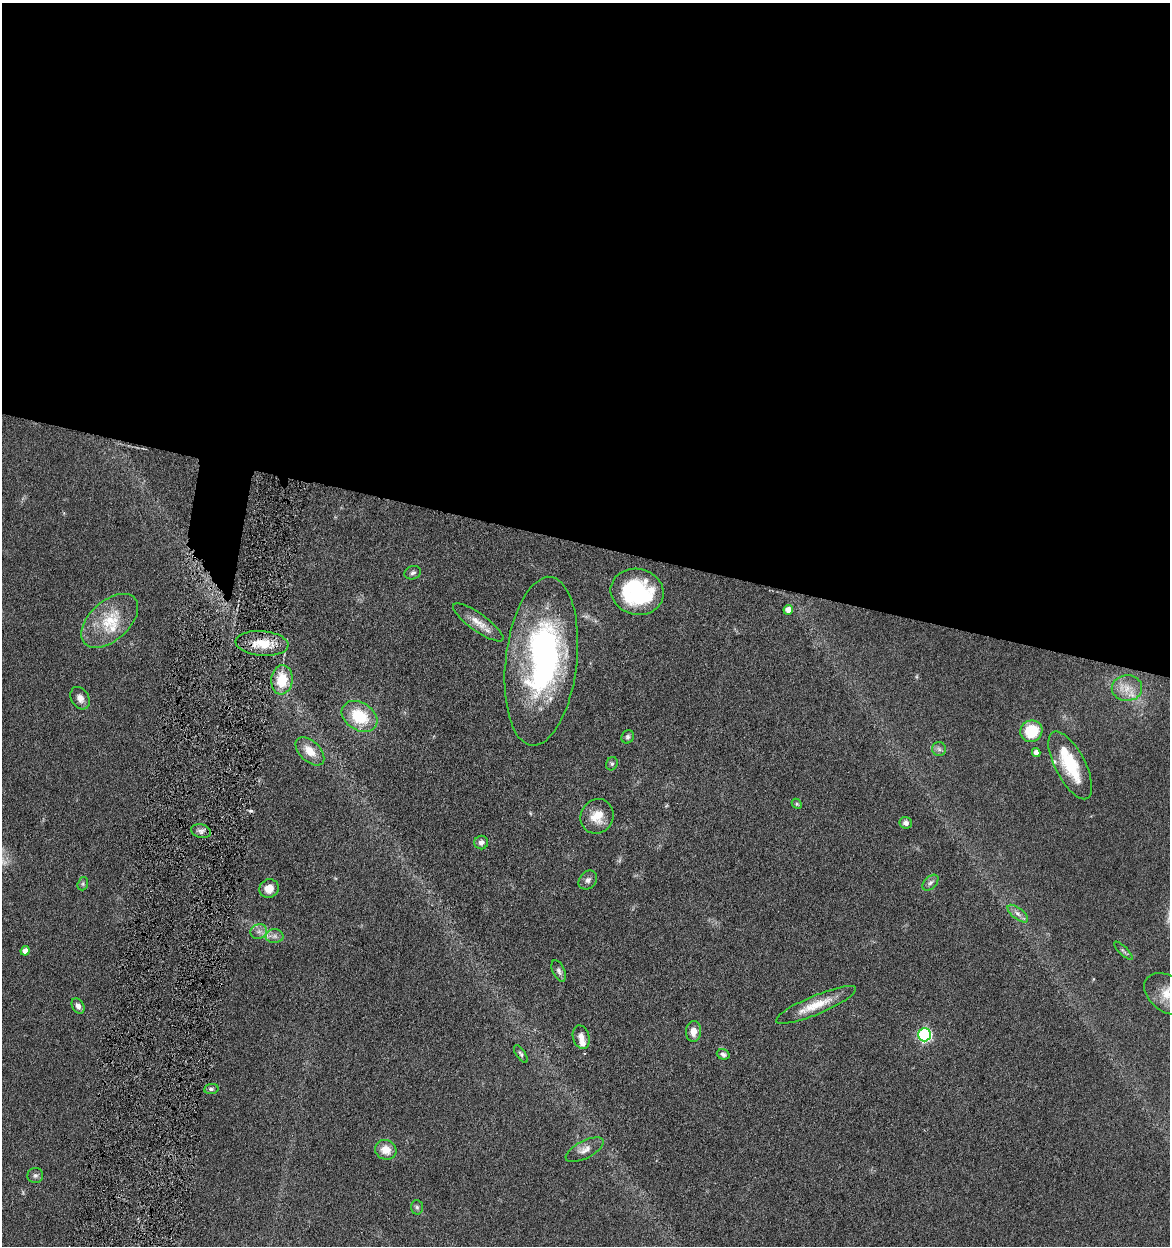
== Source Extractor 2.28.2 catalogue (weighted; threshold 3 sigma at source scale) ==
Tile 3 of 4 x 4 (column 3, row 1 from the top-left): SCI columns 2580-3747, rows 3735-4978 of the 5040 x 4982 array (HDU 1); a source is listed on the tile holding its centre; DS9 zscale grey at full resolution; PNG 1172 x 1248 px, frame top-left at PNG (2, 3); each listed source drawn as its Kron ellipse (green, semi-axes under 4 px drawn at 4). Shown black and unused: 44% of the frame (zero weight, under 4 of 8 exposures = <1% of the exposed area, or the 3 px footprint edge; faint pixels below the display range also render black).
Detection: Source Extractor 2.28.2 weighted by HDU 2 'WHT'; one run over the whole footprint, this tile lists its part. Background 0.042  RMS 0.0046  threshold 0.0189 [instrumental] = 3 sigma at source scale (4.09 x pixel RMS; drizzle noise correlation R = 1.36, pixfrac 0.8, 0.05/0.05 arcsec/px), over >= 5 px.
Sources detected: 52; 2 inside a brighter object's white glare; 1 cosmic-ray / hot-pixel residue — neither listed nor drawn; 3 inside a brighter listed object's ellipse — not listed separately; the other 46 listed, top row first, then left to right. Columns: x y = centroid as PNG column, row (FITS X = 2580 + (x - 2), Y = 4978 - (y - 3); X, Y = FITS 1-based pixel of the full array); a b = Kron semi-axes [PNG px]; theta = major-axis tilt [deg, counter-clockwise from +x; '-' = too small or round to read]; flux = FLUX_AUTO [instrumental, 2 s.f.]
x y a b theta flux
413 573 8 6 19 1.3
637 592 27 23 -14 44
788 610 5 4 - 3.4
110 621 34 19 42 16
478 622 30 8 -36 5.8
262 643 26 12 -5 11
541 661 85 35 84 110
282 680 14 10 85 12
1127 688 15 13 1 6.2
80 698 12 8 -59 2.8
359 716 19 13 -32 18
1031 731 11 10 - 16
628 737 7 6 - 1.1
939 749 7 7 - 1.3
310 751 17 10 -44 6.3
1036 752 4 4 - 2.1
612 764 7 5 67 0.99
1070 765 37 15 -62 20
797 804 5 4 - 0.59
597 816 18 16 59 7.5
906 823 6 6 - 1.7
201 831 10 6 -13 1.6
481 843 7 6 - 1.7
588 880 10 8 47 1.7
930 883 9 6 44 1.4
83 884 7 5 71 0.78
269 889 10 9 - 5
1018 914 12 5 -39 2
259 932 8 7 - 1.9
275 936 9 7 0 1.9
25 951 5 4 - 2.9
1123 951 12 3 -45 0.93
559 971 11 6 -65 1.4
1168 994 26 17 -35 9.5
816 1005 43 9 23 10
78 1006 8 5 -63 1.9
693 1031 10 7 87 3.8
925 1035 6 6 - 67
581 1037 12 8 -74 3
521 1054 10 4 -55 1
723 1054 6 5 - 1.2
211 1089 7 5 8 0.97
386 1150 11 9 -27 5.9
585 1150 21 8 27 3.4
35 1175 8 7 - 1.2
417 1207 7 6 - 0.97
Isophote crosses this tile's border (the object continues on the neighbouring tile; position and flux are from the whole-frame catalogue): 1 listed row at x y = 1168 994